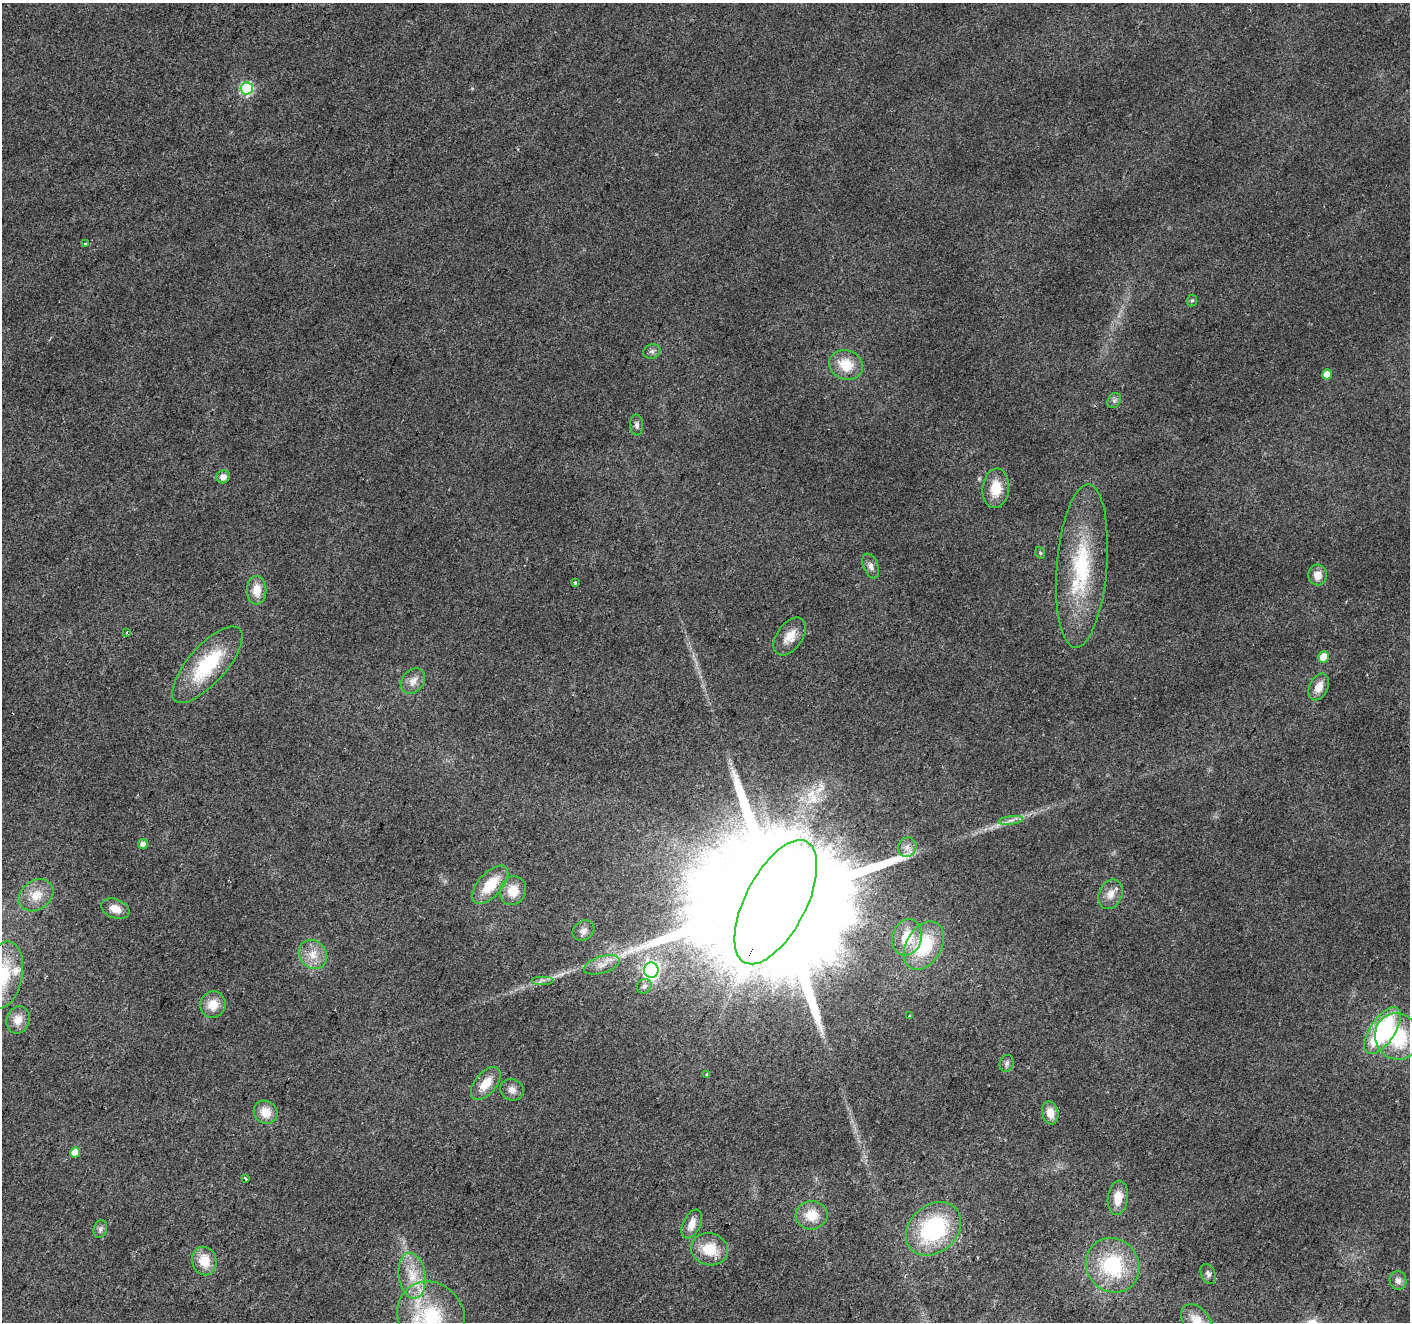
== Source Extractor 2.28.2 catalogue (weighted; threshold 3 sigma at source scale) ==
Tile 7 of 4 x 4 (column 3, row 2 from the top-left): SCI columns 2823-4230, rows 2913-4232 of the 5638 x 5758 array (HDU 1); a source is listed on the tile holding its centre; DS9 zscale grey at full resolution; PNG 1412 x 1324 px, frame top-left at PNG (2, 3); each listed source drawn as its Kron ellipse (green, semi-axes under 4 px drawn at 4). Shown black and unused: <1% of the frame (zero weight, under 2 of 3 exposures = <1% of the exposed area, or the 3 px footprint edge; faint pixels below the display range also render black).
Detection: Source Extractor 2.28.2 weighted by HDU 2 'WHT'; one run over the whole footprint, this tile lists its part. Background 0.0393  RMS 0.0071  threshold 0.0318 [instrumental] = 3 sigma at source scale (4.5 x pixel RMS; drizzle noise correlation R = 1.50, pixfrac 1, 0.0396/0.0396 arcsec/px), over >= 5 px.
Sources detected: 68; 2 inside a brighter listed object's ellipse — not listed separately; the other 66 listed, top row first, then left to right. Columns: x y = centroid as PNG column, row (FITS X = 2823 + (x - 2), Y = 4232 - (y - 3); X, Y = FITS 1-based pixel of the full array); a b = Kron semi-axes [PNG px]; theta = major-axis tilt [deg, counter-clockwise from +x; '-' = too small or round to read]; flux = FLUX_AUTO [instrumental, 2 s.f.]
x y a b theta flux
247 88 6 6 - 68
85 243 3 3 - 1.8
1192 301 6 5 - 1.2
652 351 9 7 21 2.3
846 365 17 14 -19 17
1327 374 5 5 - 6.7
1114 401 8 6 55 2
637 425 10 6 -88 2.5
223 477 7 6 - 4.2
996 488 20 13 85 17
1040 553 6 4 -69 1.1
871 566 13 7 -67 3.7
1082 566 82 25 85 72
1318 575 10 9 - 6.5
575 583 3 3 - 1.5
257 590 14 10 -90 10
127 632 4 2 - 0.5
790 636 21 12 54 10
1324 657 5 5 - 13
207 665 48 19 48 51
413 681 14 10 51 5.9
1319 687 14 9 64 8.4
1011 820 12 4 9 3.1
143 844 5 5 - 3.1
907 847 10 9 - 4.1
490 885 23 12 48 22
513 891 15 13 67 13
1111 894 15 11 66 6.6
36 895 19 14 36 12
776 902 68 30 63 68000
115 909 15 9 -21 7.2
583 931 12 9 37 4.3
907 937 18 14 71 17
924 946 26 17 59 38
313 954 15 13 -52 10
602 965 18 8 17 6.7
651 970 7 7 - 200
3 975 34 19 79 32
543 980 11 3 0 1.8
644 986 8 7 - 3
213 1005 13 12 - 11
909 1016 3 3 - 0.6
18 1020 14 11 72 8
1382 1031 27 12 56 80
1397 1036 23 22 - 47
1007 1063 8 7 - 2.2
707 1074 3 3 - 1.3
486 1083 19 10 50 12
512 1090 12 10 -23 4.7
266 1112 12 11 - 10
1050 1113 11 8 -77 7.9
75 1153 5 5 - 9.7
245 1178 3 3 - 2
1118 1198 17 10 82 11
812 1215 16 14 5 14
692 1224 15 8 64 7.5
100 1229 9 6 72 2.4
933 1229 30 23 41 75
710 1249 18 16 -13 20
204 1261 14 12 -76 13
1113 1265 28 26 -52 52
1208 1274 10 7 -67 2.5
412 1276 23 13 -81 17
1398 1280 9 8 - 4
431 1317 36 32 -55 62
1197 1321 19 12 -50 14
Overlapping masked pixels (flux is a lower limit): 1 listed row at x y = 776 902
Isophote crosses this tile's border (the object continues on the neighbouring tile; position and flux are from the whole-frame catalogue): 3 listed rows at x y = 3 975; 431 1317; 1197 1321